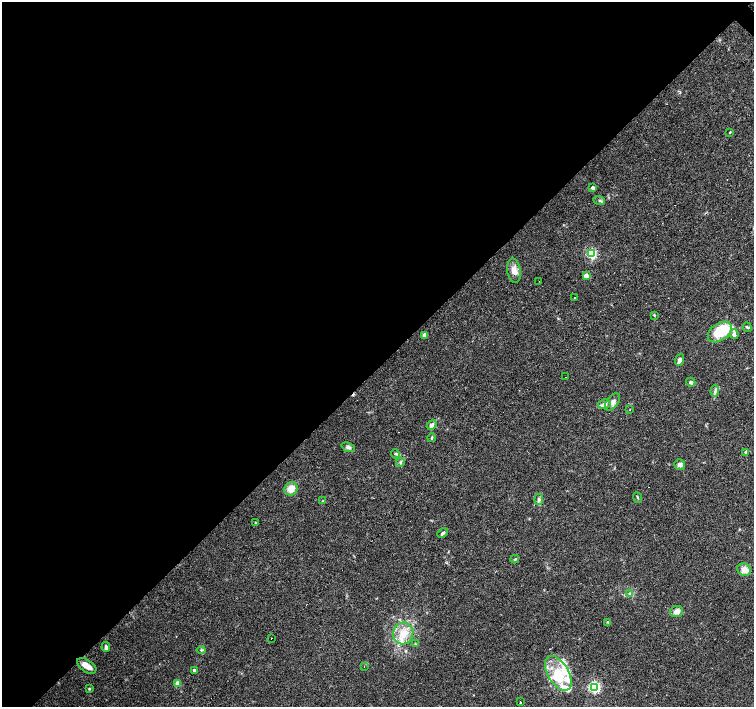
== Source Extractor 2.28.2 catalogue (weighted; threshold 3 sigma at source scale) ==
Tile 5 of 4 x 4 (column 1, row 2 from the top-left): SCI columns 1-1504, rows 2977-4386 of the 6019 x 6019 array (HDU 1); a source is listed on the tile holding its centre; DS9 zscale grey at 2 x 2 block average (1 PNG px = mean of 2 x 2 image px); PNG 756 x 709 px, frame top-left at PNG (2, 2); each listed source drawn as its Kron ellipse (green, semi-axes under 4 px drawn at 4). Shown black and unused: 52% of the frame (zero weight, under 3 of 4 exposures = <1% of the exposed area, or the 3 px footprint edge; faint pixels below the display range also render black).
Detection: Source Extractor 2.28.2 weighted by HDU 2 'WHT'; one run over the whole footprint, this tile lists its part. Background 0.0444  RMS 0.0047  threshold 0.021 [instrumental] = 3 sigma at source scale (4.5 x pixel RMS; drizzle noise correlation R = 1.50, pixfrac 1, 0.0396/0.0396 arcsec/px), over >= 5 px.
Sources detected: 68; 4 cosmic-ray / hot-pixel residue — neither listed nor drawn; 13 inside a brighter listed object's ellipse — not listed separately; the other 51 listed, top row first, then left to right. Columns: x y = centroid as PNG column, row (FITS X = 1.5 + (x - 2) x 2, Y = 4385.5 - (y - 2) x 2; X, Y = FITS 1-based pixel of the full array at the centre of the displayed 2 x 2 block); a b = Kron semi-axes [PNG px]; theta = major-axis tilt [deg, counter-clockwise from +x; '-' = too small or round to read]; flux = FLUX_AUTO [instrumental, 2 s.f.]
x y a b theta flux
730 132 3 2 - 0.75
593 188 3 2 - 4.9
599 201 6 2 -18 1.4
592 254 4 3 - 87
514 271 12 6 -80 8.8
586 276 3 3 - 6.9
539 281 2 2 - 0.64
575 298 2 2 - 2.1
654 315 4 2 - 0.89
747 327 5 3 - 1.2
720 332 13 8 34 38
734 334 5 4 - 3.2
425 335 3 3 - 8.7
680 360 6 3 67 4.4
566 377 2 2 - 5.6
691 382 5 4 - 2.5
715 391 6 3 87 2.4
612 402 10 5 52 5.6
604 404 6 5 - 3.8
630 410 2 2 - 0.65
432 425 6 4 50 3.5
432 438 4 3 - 1.3
348 447 7 4 -19 2.8
746 452 3 3 - 3.3
395 454 4 2 - 1.2
400 462 5 3 - 1.8
680 465 6 5 - 3.1
291 489 7 6 - 11
637 497 5 2 - 1.1
539 500 5 4 - 2.6
323 501 3 3 - 0.75
255 523 3 2 - 0.57
443 533 6 2 42 2
515 559 4 3 - 1.1
744 570 7 6 - 7.7
630 593 3 3 - 1.4
677 611 6 5 - 6.2
608 622 3 3 - 1.1
403 633 11 10 - 15
272 638 2 2 - 1.7
415 644 3 2 - 0.67
106 647 5 3 - 2.7
201 650 4 2 - 1.1
87 666 11 6 -34 8.2
364 667 2 2 - 0.6
194 670 4 3 - 2.3
558 673 19 10 -60 31
178 684 3 3 - 17
594 687 4 4 - 140
89 689 4 3 - 1
521 702 2 2 - 6.9